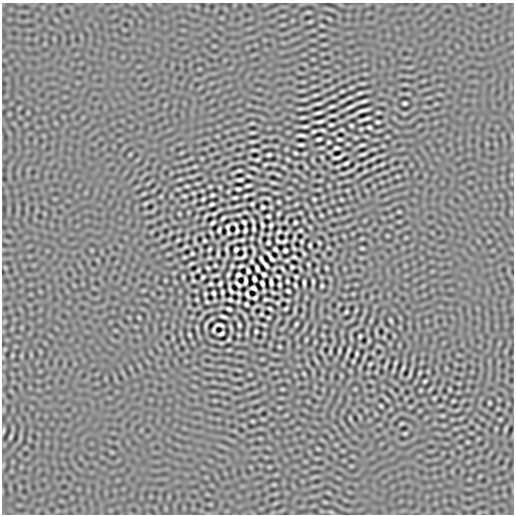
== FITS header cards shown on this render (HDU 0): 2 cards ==
NAXIS1  =                  512
NAXIS2  =                  512

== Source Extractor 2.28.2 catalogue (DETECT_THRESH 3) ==
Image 512 x 512 px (HDU 0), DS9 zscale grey, 1 PNG px = 1 image px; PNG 516 x 516 px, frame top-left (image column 1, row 512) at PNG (2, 3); no overlay
Background 1.11e-07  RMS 2.3e-05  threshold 7.02e-05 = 3 sigma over >= 5 px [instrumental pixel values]
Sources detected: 209; all 209 listed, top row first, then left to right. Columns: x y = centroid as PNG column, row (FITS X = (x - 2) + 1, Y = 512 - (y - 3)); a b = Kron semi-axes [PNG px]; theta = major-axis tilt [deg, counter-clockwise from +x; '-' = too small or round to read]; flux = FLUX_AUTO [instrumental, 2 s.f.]
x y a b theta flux
310 22 6 4 19 0.0015
342 91 4 2 - 0.0016
360 93 5 2 - 0.0023
315 95 7 3 21 0.0019
342 101 11 3 30 0.003
363 101 7 2 14 0.0033
405 103 4 3 - 0.0024
318 104 8 2 5 0.0026
332 106 5 2 - 0.0023
350 107 14 3 27 0.0054
363 110 12 2 15 0.0047
318 113 7 2 18 0.0033
332 115 7 2 6 0.0023
303 117 8 3 5 0.0024
367 118 7 2 19 0.0032
320 121 7 2 14 0.0035
378 122 4 3 - 0.0022
331 125 4 3 - 0.0023
305 126 7 2 -2 0.0027
351 126 3 3 - 0.002
369 127 4 3 - 0.0024
322 130 4 2 - 0.0021
342 130 4 2 - 0.0017
314 131 4 2 - 0.002
252 132 7 3 1 0.0019
302 135 8 2 -5 0.0036
356 137 6 4 0 0.0014
319 139 5 3 - 0.0029
339 139 5 2 - 0.0023
252 142 10 3 7 0.0026
329 142 4 3 - 0.0019
301 145 5 2 - 0.0028
362 145 5 2 - 0.0022
336 148 5 3 - 0.0028
254 150 6 2 3 0.0024
295 153 4 2 - 0.0018
363 154 6 2 18 0.0026
269 155 4 3 - 0.0025
322 157 6 3 -71 0.001
338 157 11 3 21 0.004
257 159 5 2 - 0.0022
288 159 4 3 - 0.0019
373 159 9 4 27 0.0025
346 163 5 3 - 0.0026
265 164 4 3 - 0.0019
382 164 5 3 - 0.0017
195 166 6 4 19 0.0013
254 168 6 2 -18 0.0025
239 171 7 3 5 0.0021
365 171 6 4 19 0.0014
249 176 5 2 - 0.0019
180 179 6 4 18 0.0015
240 180 5 3 - 0.003
273 183 9 3 -11 0.0021
187 186 3 2 - 0.0013
210 186 5 3 - 0.0014
248 186 5 3 - 0.0028
220 187 6 3 -71 0.0013
238 189 4 3 - 0.0026
193 193 3 2 - 0.0016
276 193 6 4 -18 0.0014
212 195 4 3 - 0.0022
246 195 5 3 - 0.0022
184 196 3 2 - 0.0016
235 198 4 2 - 0.0023
288 198 4 4 - 0.0014
203 199 3 3 - 0.0019
314 199 3 3 - 0.0016
279 202 3 2 - 0.0017
145 204 8 3 19 0.0018
212 204 5 3 - 0.0026
252 204 4 3 - 0.0021
237 206 6 4 19 0.0014
263 207 4 3 - 0.0023
338 209 6 3 -18 0.0013
399 212 5 3 - 0.0014
279 213 4 3 - 0.0021
214 214 8 3 11 0.002
321 215 4 3 - 0.0015
268 216 4 3 - 0.0025
223 218 5 2 - 0.0023
244 222 4 3 - 0.0027
213 223 4 3 - 0.0027
295 223 4 3 - 0.0022
235 224 5 2 - 0.0018
262 225 5 3 - 0.0027
271 225 4 3 - 0.0025
227 227 5 3 - 0.0021
254 229 7 3 -88 0.0028
219 230 5 3 - 0.0028
245 230 4 3 - 0.0028
300 230 3 3 - 0.0018
237 231 6 3 76 0.0026
279 232 4 3 - 0.0023
211 233 4 2 - 0.0017
229 233 4 3 - 0.0018
286 233 4 2 - 0.0016
178 240 3 2 - 0.0015
242 240 4 3 - 0.002
204 241 3 3 - 0.0019
278 241 5 3 - 0.0022
284 241 6 3 30 0.0024
301 241 4 2 - 0.0017
268 243 4 3 - 0.0024
319 243 3 2 - 0.0016
310 245 4 3 - 0.0021
294 248 3 2 - 0.0015
362 248 5 4 - 0.0015
209 249 4 3 - 0.0019
226 249 5 2 - 0.0024
244 249 4 3 - 0.002
275 249 4 3 - 0.0026
236 250 5 3 - 0.0028
285 250 4 4 - 0.0028
192 253 4 2 - 0.0018
304 253 4 2 - 0.0017
218 254 11 3 84 0.0024
244 256 7 3 42 0.0021
184 257 3 2 - 0.0016
270 257 12 3 -53 0.0044
294 257 5 2 - 0.0024
261 259 6 3 -62 0.003
251 261 4 3 - 0.002
191 264 6 3 23 0.002
308 264 4 2 - 0.0016
215 265 3 2 - 0.0013
266 265 6 3 -51 0.0034
232 266 3 3 - 0.0016
241 266 5 2 - 0.0023
292 267 3 3 - 0.0021
208 268 4 2 - 0.0017
257 268 6 3 -68 0.0039
326 268 5 3 - 0.0015
282 269 5 2 - 0.0019
198 270 3 2 - 0.0016
248 271 5 3 - 0.0028
228 274 4 2 - 0.002
264 274 4 3 - 0.0029
215 275 7 2 15 0.0023
238 275 5 4 - 0.0029
278 276 4 3 - 0.0021
296 276 4 3 - 0.0019
203 277 4 3 - 0.0022
254 279 5 3 - 0.004
193 280 3 2 - 0.0015
245 281 7 3 83 0.0036
287 281 4 3 - 0.002
271 282 6 3 -83 0.0039
313 282 4 3 - 0.0021
220 283 4 3 - 0.0025
262 283 5 3 - 0.0031
304 283 5 3 - 0.0029
211 284 4 3 - 0.0022
238 284 7 3 -43 0.0028
279 285 4 3 - 0.0023
295 285 4 3 - 0.0022
322 286 3 3 - 0.0019
253 288 5 4 - 0.0033
231 291 6 3 -59 0.0028
288 291 4 3 - 0.0025
222 292 4 3 - 0.0024
214 293 4 3 - 0.0028
239 293 4 2 - 0.0021
205 294 3 3 - 0.0019
247 294 6 3 -64 0.0028
255 298 5 3 - 0.0026
266 299 4 2 - 0.0021
230 300 4 3 - 0.0024
238 301 3 2 - 0.0017
207 302 4 2 - 0.0015
277 303 3 3 - 0.0016
246 304 4 3 - 0.0024
270 308 4 3 - 0.002
229 309 5 3 - 0.0029
286 309 4 3 - 0.0019
346 312 3 2 - 0.0016
261 314 3 2 - 0.0016
223 316 6 3 -20 0.0032
268 318 4 2 - 0.0015
391 320 6 3 -71 0.002
296 324 3 2 - 0.0016
220 325 9 3 -4 0.0027
239 325 4 3 - 0.0022
214 330 6 2 76 0.0019
256 331 4 3 - 0.002
221 334 5 3 - 0.0031
189 335 4 2 - 0.0019
239 335 5 3 - 0.0013
360 336 4 3 - 0.002
229 340 3 3 - 0.0018
349 350 4 2 - 0.0019
339 351 6 3 89 0.0018
330 352 6 3 90 0.0016
357 354 5 2 - 0.0019
395 363 6 4 71 0.0014
370 364 3 2 - 0.0015
403 368 8 3 58 0.0022
420 373 7 3 71 0.0014
425 381 4 3 - 0.0017
434 398 3 3 - 0.0015
453 401 4 3 - 0.0014
489 403 5 3 - 0.0015
381 406 5 3 - 0.0017
402 423 6 4 18 0.0012
505 429 7 4 71 0.0016
3 431 8 3 81 0.002
405 433 6 4 1 0.0014
11 437 8 3 71 0.002
318 449 6 3 -19 0.0011